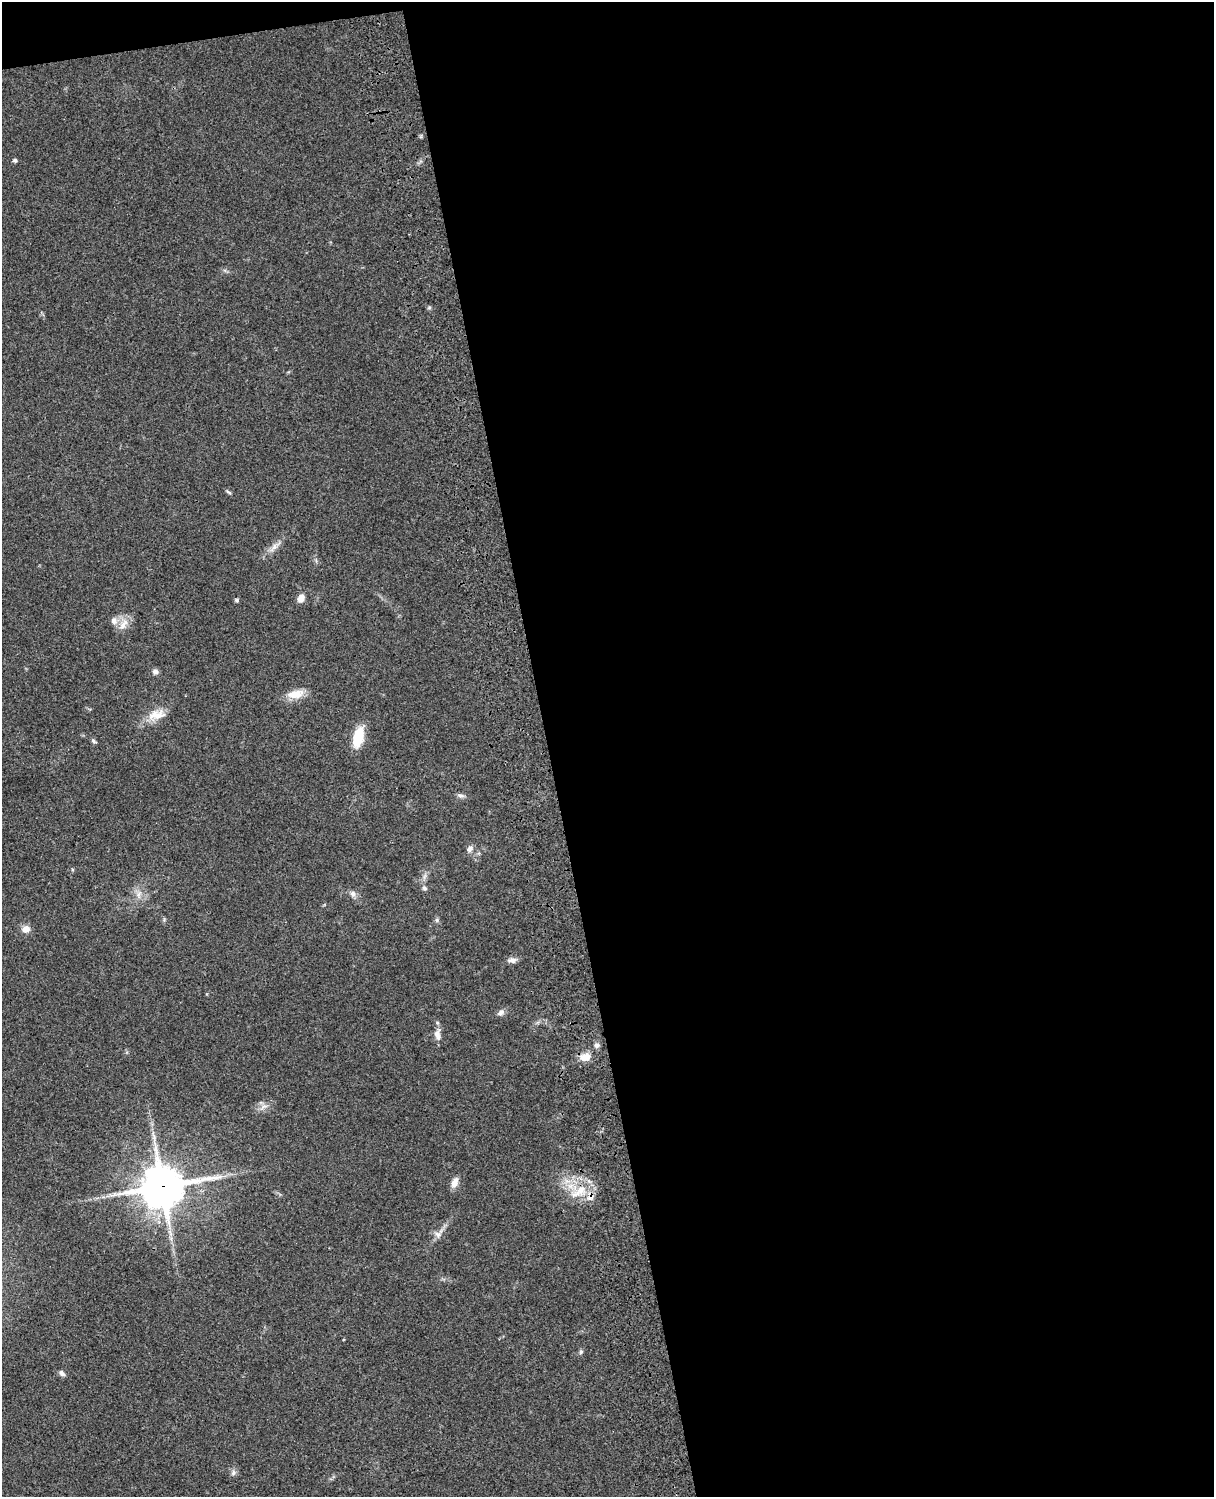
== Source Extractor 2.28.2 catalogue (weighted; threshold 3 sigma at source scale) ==
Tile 4 of 4 x 3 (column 4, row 1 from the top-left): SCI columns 3757-4968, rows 3268-4762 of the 5086 x 4925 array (HDU 1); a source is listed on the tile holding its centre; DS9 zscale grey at full resolution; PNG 1216 x 1499 px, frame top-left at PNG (2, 2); no overlay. Shown black and unused: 56% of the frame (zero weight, under 3 of 4 exposures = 6% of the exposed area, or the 3 px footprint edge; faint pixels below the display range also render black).
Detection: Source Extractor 2.28.2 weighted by HDU 2 'WHT'; one run over the whole footprint, this tile lists its part. Background 0.0994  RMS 0.0064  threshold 0.0289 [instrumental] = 3 sigma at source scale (4.5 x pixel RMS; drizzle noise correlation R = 1.50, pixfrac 1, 0.05/0.05 arcsec/px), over >= 5 px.
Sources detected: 33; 1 cosmic-ray / hot-pixel residue — not listed; the other 32 listed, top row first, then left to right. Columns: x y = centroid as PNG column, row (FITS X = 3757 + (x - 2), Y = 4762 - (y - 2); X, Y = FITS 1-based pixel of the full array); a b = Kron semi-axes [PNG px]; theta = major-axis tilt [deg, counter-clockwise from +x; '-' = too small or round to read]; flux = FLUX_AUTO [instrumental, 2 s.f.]
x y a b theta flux
15 160 5 5 - 1.2
229 492 8 3 -27 0.98
274 547 15 6 53 4
301 598 11 7 59 3.8
237 600 5 4 - 1.2
114 621 10 8 -82 3.6
123 624 21 7 58 5.6
155 671 8 7 - 2.1
295 694 20 10 12 9.3
157 715 26 12 9 9.8
358 737 15 8 77 26
93 741 7 5 -42 1.3
460 796 10 5 -9 1.8
470 849 9 7 51 2.6
424 888 7 6 - 1.4
139 894 10 6 77 3
353 894 9 7 -57 2.5
437 920 6 4 -72 1
26 929 9 8 - 4.8
512 960 12 7 6 2.7
501 1012 10 7 39 2.4
437 1035 15 7 89 4.6
597 1045 8 6 25 1.9
585 1057 14 9 14 6.7
264 1106 11 6 27 3
455 1182 11 7 69 5
162 1187 14 13 - 2100
581 1190 14 11 31 10
438 1234 10 7 -19 2.8
581 1352 6 5 - 1.2
62 1373 9 6 -45 2
233 1473 9 7 60 1.9
Overlapping masked pixels (flux is a lower limit): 2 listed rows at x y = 162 1187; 581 1190